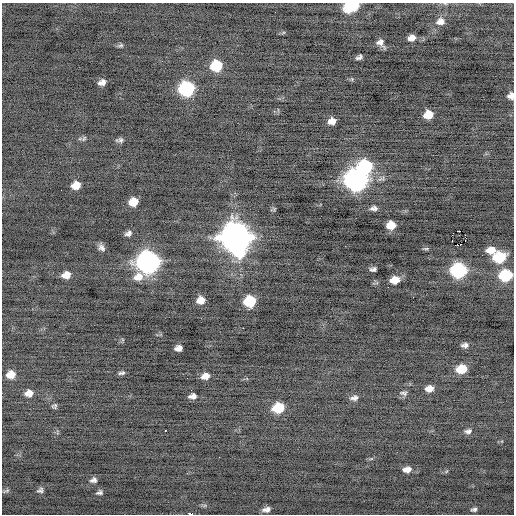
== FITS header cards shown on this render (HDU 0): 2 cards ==
NAXIS1  =                  512 / Axis length
NAXIS2  =                  512 / Axis length

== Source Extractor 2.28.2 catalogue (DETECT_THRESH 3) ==
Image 512 x 512 px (HDU 0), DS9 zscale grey, 1 PNG px = 1 image px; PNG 516 x 516 px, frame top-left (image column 1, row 512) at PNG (2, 3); no overlay
Background -0.236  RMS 0.79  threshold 2.36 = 3 sigma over >= 5 px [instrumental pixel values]
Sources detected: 69; all 69 listed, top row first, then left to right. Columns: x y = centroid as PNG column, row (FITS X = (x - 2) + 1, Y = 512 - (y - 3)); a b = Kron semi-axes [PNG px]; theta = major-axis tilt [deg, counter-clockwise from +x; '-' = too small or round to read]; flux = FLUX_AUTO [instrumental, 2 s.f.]
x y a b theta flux
445 4 6 3 -19 61
352 6 11 7 16 3900
440 21 12 10 16 400
283 33 6 4 20 65
412 38 7 6 - 310
380 43 9 6 -49 280
120 45 9 4 11 110
359 57 7 4 30 150
216 66 9 8 - 2200
102 82 8 6 16 280
187 89 10 9 - 7100
511 96 6 6 - 280
193 99 3 2 - 55
428 115 8 7 - 870
332 121 7 6 - 380
84 139 9 6 32 130
121 140 8 7 - 150
365 167 10 9 - 5000
355 180 11 10 - 26000
76 185 8 6 17 680
133 202 8 7 - 760
374 208 9 6 2 190
274 209 6 4 72 59
391 225 8 7 - 800
459 231 4 2 - 1600
128 233 8 6 22 190
465 235 2 2 - 650
235 237 13 12 - 76000
465 240 3 2 - 87
458 245 4 2 - 290
101 247 9 6 -60 220
426 249 9 3 0 80
491 250 9 6 2 660
499 257 10 7 11 2600
148 262 13 11 40 29000
373 269 6 4 8 150
458 270 10 8 6 8000
66 275 8 6 17 500
506 275 9 7 9 3300
395 280 9 6 12 730
388 287 2 2 - 160
201 300 8 7 - 480
250 301 9 8 - 2500
243 328 2 2 - 480
465 345 7 5 7 190
178 348 7 5 13 270
461 369 9 6 9 1400
122 373 8 4 11 130
11 375 8 7 - 590
205 376 9 6 17 380
429 389 7 6 - 400
29 393 8 7 - 380
404 393 11 6 -9 150
192 396 8 5 8 240
354 398 10 7 10 220
54 406 5 4 - 100
278 408 10 8 10 1900
165 430 3 2 - 190
468 431 9 6 8 190
219 457 2 2 - 160
371 459 6 4 19 74
407 469 9 6 8 360
93 480 8 6 13 190
40 490 9 7 41 160
6 491 10 4 21 100
99 492 8 6 18 140
266 509 9 5 13 250
474 509 8 5 16 150
191 514 3 2 - 1100
At the frame edge (FLAGS 8, measured only in part): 4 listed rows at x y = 445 4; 352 6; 511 96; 191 514